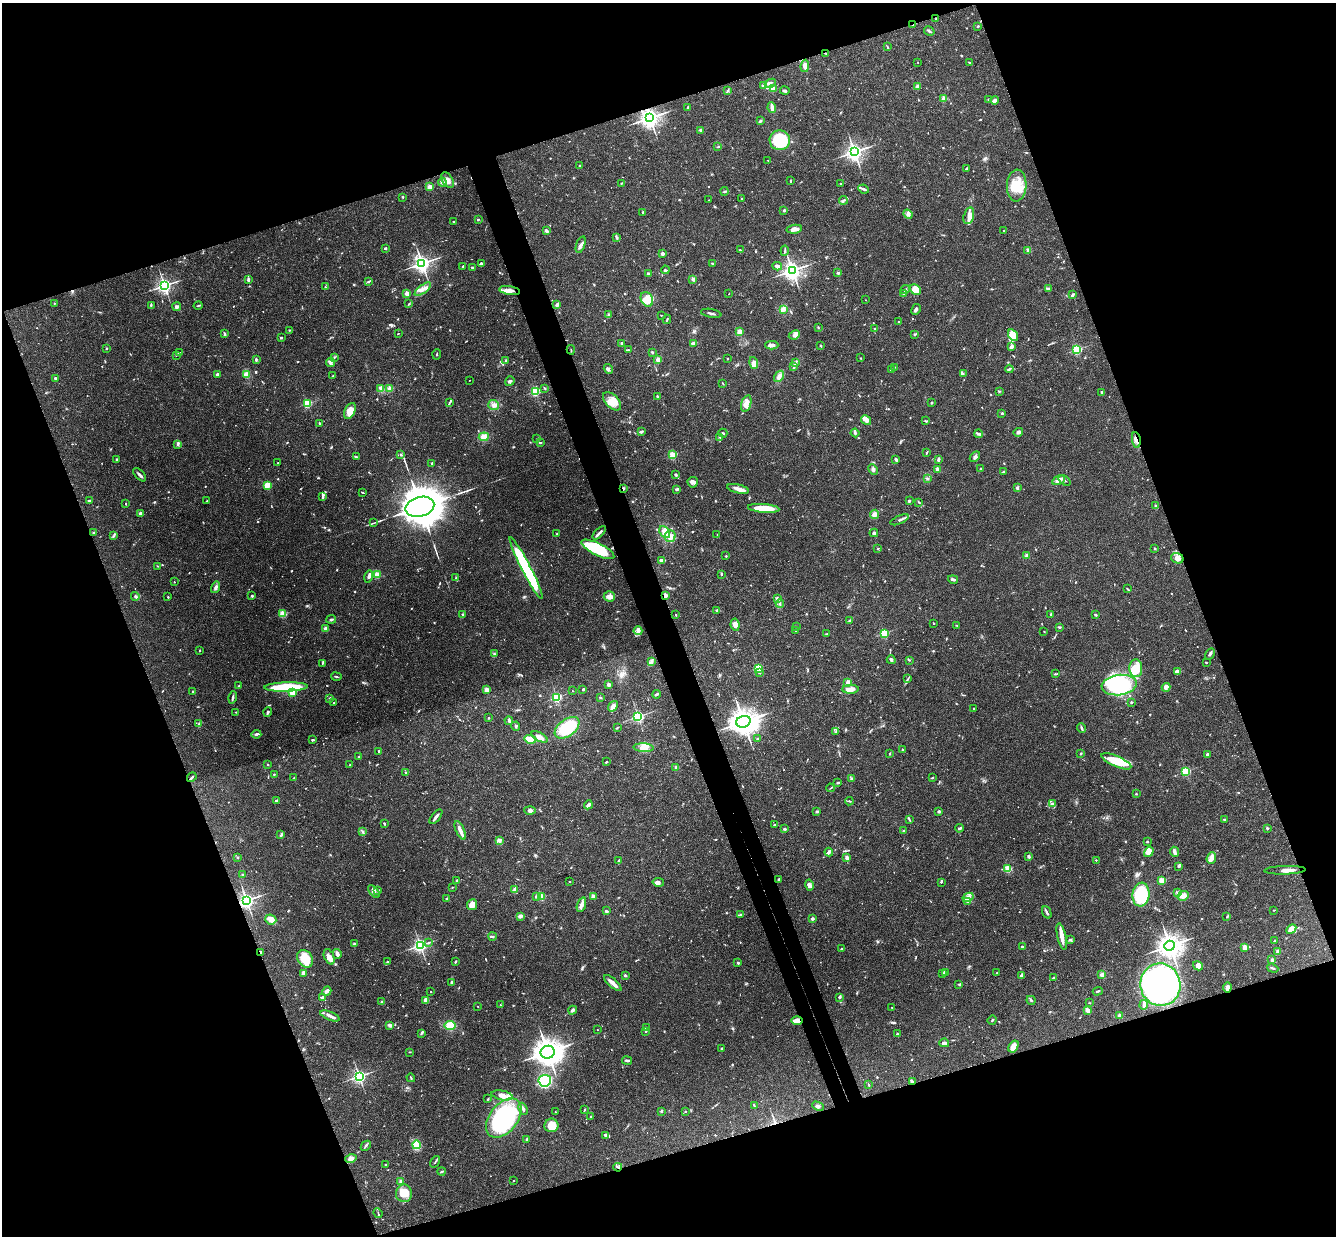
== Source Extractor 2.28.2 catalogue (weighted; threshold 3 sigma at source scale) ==
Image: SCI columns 59-5392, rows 295-5230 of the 5448 x 5402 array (HDU 1 of 3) = the unmasked area's bounding box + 8 px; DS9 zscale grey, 4 x 4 block average (1 PNG px = mean of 4 x 4 image px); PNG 1338 x 1238 px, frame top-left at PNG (2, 3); each listed source drawn as its Kron ellipse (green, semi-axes under 4 px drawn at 4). Shown black and unused: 40% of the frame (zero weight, under 3 of 4 exposures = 6% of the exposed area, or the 3 px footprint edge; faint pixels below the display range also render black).
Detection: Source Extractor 2.28.2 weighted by HDU 2 'WHT'. Background 0.0769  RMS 0.0033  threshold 0.0149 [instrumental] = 3 sigma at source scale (4.5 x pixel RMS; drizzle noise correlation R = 1.50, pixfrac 1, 0.05/0.05 arcsec/px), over >= 5 px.
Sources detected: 1020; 6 too faint to see at this stretch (4 x 4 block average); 4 inside a brighter object's white glare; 6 cosmic-ray / hot-pixel residue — neither listed nor drawn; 27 coinciding with a brighter row at this scale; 58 inside a brighter listed object's ellipse — not listed separately; of the other 919, all 500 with FLUX_AUTO >= 1.25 (the completeness limit of this list) listed and drawn (419 fainter detections not listed), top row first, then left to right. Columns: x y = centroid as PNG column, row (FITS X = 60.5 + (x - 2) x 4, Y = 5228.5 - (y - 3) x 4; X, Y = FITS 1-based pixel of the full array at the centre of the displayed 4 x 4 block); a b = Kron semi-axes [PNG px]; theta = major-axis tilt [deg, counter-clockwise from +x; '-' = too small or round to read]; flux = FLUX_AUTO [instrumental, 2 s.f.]
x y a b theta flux
936 19 3 2 - 1.6
913 25 4 2 - 2.4
978 26 3 2 - 2.1
929 31 5 2 - 4
887 47 3 2 - 2
826 54 2 2 - 1.3
918 62 2 2 - 2.5
970 62 3 2 - 1.5
805 66 6 3 82 9.2
770 83 6 2 26 3.8
763 85 3 2 - 2.1
917 86 3 2 - 6.3
773 89 3 2 - 14
727 90 3 2 - 2.5
785 90 4 2 - 3.8
944 98 2 2 - 58
988 100 3 2 - 1.7
995 100 4 3 - 5.1
688 107 2 2 - 4.1
772 108 5 2 - 15
650 118 4 3 - 880
760 121 3 2 - 3.2
701 130 2 2 - 6.5
780 140 10 10 - 110
718 147 3 2 - 2.3
854 152 3 3 - 680
768 160 4 2 - 1.4
580 166 3 2 - 3.7
966 169 3 2 - 2.3
447 180 8 5 -60 13
791 181 3 2 - 1.9
442 182 4 3 - 5.3
621 183 2 2 - 1.4
841 184 2 2 - 1.3
1017 185 16 10 86 49
430 187 2 2 - 68
864 189 5 2 - 5
725 191 4 2 - 2.2
403 197 2 2 - 1.5
742 198 2 2 - 2.7
709 200 2 2 - 1.7
843 200 4 2 - 2
784 210 2 2 - 13
643 212 3 2 - 2.9
908 214 5 3 - 5.6
969 216 8 5 73 13
478 219 2 2 - 5.2
454 221 2 2 - 2.2
794 229 8 3 7 14
546 231 2 2 - 7.5
1004 231 2 2 - 2.5
617 237 4 2 - 2.6
581 245 9 3 70 7.2
385 248 3 2 - 2.5
740 250 2 2 - 1.7
1028 250 3 2 - 1.7
785 251 5 2 - 2.6
662 254 2 2 - 22
422 263 3 3 - 680
713 263 4 2 - 3.5
481 264 4 3 - 3.4
777 266 4 3 - 8.2
463 267 3 2 - 3.8
472 268 2 2 - 3.7
665 270 4 3 - 2.9
792 270 3 3 - 890
648 273 2 2 - 14
838 273 2 2 - 4.7
248 279 3 2 - 2.5
693 279 3 3 - 4
368 282 3 2 - 2
164 286 3 3 - 540
325 287 2 2 - 2.7
1048 288 4 2 - 2.1
423 289 9 3 36 10
905 289 5 2 - 2.8
510 290 10 4 -9 14
915 290 6 4 -40 31
407 293 2 2 - 56
904 293 3 2 - 6
729 294 2 2 - 1.8
1072 295 4 2 - 5.5
647 299 8 5 -62 33
866 300 2 2 - 1.3
54 303 2 2 - 1.3
409 304 3 2 - 1.5
151 305 2 2 - 1.4
198 305 4 2 - 1.6
557 305 2 2 - 24
177 307 4 3 - 4.9
783 309 3 3 - 11
916 309 6 3 61 4.8
711 313 10 2 -11 4.6
609 315 4 3 - 3
661 315 2 2 - 1.5
667 319 4 2 - 2.3
899 322 2 2 - 4.8
818 327 3 2 - 1.4
874 328 2 2 - 1.8
289 330 2 2 - 1.3
740 332 2 2 - 70
398 333 2 2 - 1.5
225 334 3 2 - 4.2
915 334 4 2 - 2.1
794 335 6 3 26 6.6
1013 335 6 4 -58 30
281 338 2 2 - 3
693 343 4 2 - 4.4
621 344 3 2 - 2
772 345 6 2 0 12
820 346 2 2 - 1.3
1011 347 4 2 - 8.8
106 348 2 2 - 7.4
1077 349 2 2 - 240
571 350 5 2 - 1.5
628 350 3 2 - 2.1
652 352 2 2 - 2.8
179 353 3 2 - 1.4
437 354 5 2 - 1.3
176 355 3 2 - 1.4
334 357 3 2 - 2.7
727 358 2 2 - 1.3
861 358 2 2 - 1.2
256 359 3 2 - 3.6
658 359 2 2 - 41
506 361 3 2 - 2.5
330 363 5 2 - 3.5
754 363 6 4 -73 22
795 363 4 3 - 4.2
794 366 4 2 - 3.5
894 367 4 2 - 1.3
608 369 5 3 - 4.1
1009 369 4 2 - 3.4
891 370 3 2 - 5.2
217 374 3 2 - 3.8
963 374 4 2 - 2
246 375 4 3 - 15
333 376 2 2 - 2
779 376 6 4 56 9
55 378 2 2 - 10
470 380 2 2 - 1.6
510 381 5 2 - 3.6
723 383 3 2 - 1.5
545 388 4 2 - 2
381 389 3 3 - 3.8
390 389 2 2 - 75
535 391 2 2 - 200
999 391 3 2 - 1.7
1102 392 2 2 - 2
657 396 2 2 - 4.9
612 401 11 6 -47 23
307 403 2 2 - 180
449 403 3 2 - 1.5
746 403 9 4 75 12
932 403 2 2 - 2.5
494 405 5 5 - 7.9
350 411 8 5 64 24
1002 413 2 2 - 2.6
866 420 5 4 - 10
926 421 3 2 - 2
319 423 2 2 - 2.5
641 431 3 2 - 4.2
1018 432 5 3 - 4.8
723 433 4 2 - 2.7
855 433 4 3 - 3.4
979 434 4 3 - 3.6
484 437 5 4 - 15
720 438 2 2 - 1.3
537 439 3 2 - 1.7
1136 440 8 3 -81 8
540 443 3 2 - 2.7
177 444 4 2 - 2.7
927 453 3 2 - 1.6
401 454 3 2 - 2.3
673 455 2 2 - 130
356 457 4 2 - 3.4
975 457 6 3 47 4.7
896 459 4 2 - 6.1
938 459 4 2 - 5.7
116 460 2 2 - 3.3
278 463 2 2 - 1.3
432 463 2 2 - 6.5
873 469 5 3 - 4.8
937 469 3 3 - 9.1
981 469 2 2 - 2.3
1004 472 3 2 - 2.7
140 475 8 2 -47 5.1
676 475 3 2 - 4
927 478 3 2 - 1.4
1059 480 6 4 30 12
1065 481 7 2 -37 3
693 482 5 5 - 6.8
267 485 2 2 - 110
623 488 3 2 - 1.6
1017 488 3 2 - 3.2
676 489 2 2 - 1.6
738 489 11 3 -13 11
363 492 4 2 - 1.5
323 497 4 2 - 3.1
89 501 2 2 - 10
207 501 2 2 - 2.9
909 501 3 2 - 4
919 502 3 2 - 2.2
126 504 2 2 - 1.6
1156 506 3 2 - 1.8
420 507 15 9 15 7900
764 508 16 4 -4 49
140 513 2 2 - 24
875 514 5 4 - 8.8
899 520 10 2 23 4.8
373 523 3 2 - 1.4
665 532 7 4 -51 17
94 533 3 3 - 2.5
599 533 8 2 44 6.8
874 533 4 3 - 4.9
557 534 2 2 - 3
717 535 2 2 - 1.3
113 536 3 2 - 2.1
670 536 6 5 - 13
598 549 18 6 -26 130
878 549 3 2 - 1.3
1155 549 2 2 - 7.7
726 556 2 2 - 1.8
1027 556 4 3 - 4.2
1177 558 6 5 - 11
662 561 3 2 - 8.7
157 566 2 2 - 1.3
526 568 34 4 -63 230
721 574 3 2 - 2.6
377 575 2 2 - 94
369 577 6 4 74 5.6
456 578 3 2 - 1.5
953 579 5 2 - 4.5
174 582 2 2 - 2.5
216 587 6 4 72 5.9
1127 589 3 2 - 1.8
665 595 2 2 - 51
135 596 4 3 - 2.8
252 596 2 2 - 12
609 596 5 5 - 9.9
168 597 2 2 - 2.2
777 598 2 2 - 21
780 604 4 2 - 3.2
717 610 3 2 - 3.1
283 614 2 2 - 110
1051 614 3 2 - 1.6
463 615 4 3 - 3.1
676 615 2 2 - 1.8
1095 615 3 2 - 2.5
331 619 5 2 - 2.9
850 621 4 2 - 2.4
934 623 2 2 - 1.6
735 625 6 4 -83 10
957 625 2 2 - 1.4
797 627 2 2 - 4
1060 627 3 2 - 1.7
326 629 2 2 - 46
638 631 4 3 - 4.8
795 631 2 2 - 1.7
1044 631 2 2 - 1.6
884 633 2 2 - 190
826 634 3 2 - 1.5
200 650 2 2 - 4.4
494 654 3 2 - 1.9
1210 654 6 2 60 4.3
891 660 4 3 - 4.2
909 660 2 2 - 1.7
651 662 4 2 - 3.4
1206 662 2 2 - 1.4
322 663 3 2 - 1.3
758 668 2 2 - 170
1136 668 9 6 -87 39
1177 671 3 2 - 12
759 673 3 3 - 2.3
1055 674 2 2 - 1.7
336 676 5 2 - 2.2
908 679 3 2 - 1.9
848 683 3 3 - 10
608 685 2 2 - 26
1119 685 17 10 6 240
239 686 4 2 - 1.9
286 687 22 4 2 130
1166 687 4 2 - 2
583 689 2 2 - 8.3
850 689 8 3 1 18
487 690 2 2 - 54
193 691 2 2 - 2.8
572 691 2 2 - 1.7
293 692 2 2 - 120
657 694 4 2 - 4.1
233 697 6 2 75 4
557 697 2 2 - 240
600 697 2 2 - 2.9
330 699 4 2 - 1.9
1131 702 2 2 - 8
334 703 2 2 - 1.6
613 706 6 4 53 10
973 708 2 2 - 1.3
236 712 2 2 - 1.4
268 712 4 2 - 3.5
638 716 3 2 - 290
489 718 2 2 - 2.4
509 721 4 2 - 7.5
743 722 7 5 19 2000
199 724 3 3 - 2.4
516 726 4 2 - 3.9
567 728 14 8 36 120
617 728 4 2 - 1.8
1082 728 5 2 - 3.6
835 732 3 2 - 2
256 734 5 2 - 4.3
540 737 9 3 -28 13
757 738 2 2 - 3.3
530 739 6 3 -7 32
313 740 2 2 - 3
644 748 10 4 -3 13
902 750 3 2 - 1.8
379 751 3 2 - 2.4
890 753 2 2 - 1.6
1081 753 2 2 - 9.4
1208 754 3 3 - 3.7
359 756 2 2 - 2.3
1116 761 16 5 -24 52
606 762 3 2 - 2.1
268 765 2 2 - 4.8
350 765 2 2 - 3.9
676 767 2 2 - 20
1186 771 2 2 - 200
406 772 3 2 - 1.8
274 774 2 2 - 1.3
192 777 5 2 - 3
294 778 2 2 - 1.4
932 778 2 2 - 1.7
851 779 3 2 - 2.1
838 783 3 2 - 2.8
830 788 4 2 - 1.4
1136 794 2 2 - 4.4
276 800 3 2 - 1.9
849 801 4 2 - 2.3
1053 804 4 2 - 2.5
588 805 4 3 - 5.9
530 811 5 3 - 6.5
939 811 2 2 - 17
817 812 3 2 - 3.8
436 817 8 2 51 6.7
1224 819 3 2 - 1.9
909 820 3 2 - 1.9
384 823 3 2 - 2
775 825 3 2 - 1.4
959 828 4 2 - 3.5
1267 828 3 2 - 1.7
784 829 4 2 - 2.8
460 830 10 3 -66 16
904 831 2 2 - 6.3
363 832 2 2 - 1.6
281 835 4 2 - 2.6
499 840 4 2 - 3.8
1147 841 2 2 - 6
829 852 4 2 - 9.3
1149 852 5 4 - 15
1174 852 5 2 - 9.9
1029 856 2 2 - 6.4
237 857 2 2 - 1.6
847 858 4 3 - 6.1
1211 858 6 4 68 9.9
1096 860 2 2 - 2.4
619 861 3 2 - 3.3
1179 866 3 2 - 3.5
1008 869 2 2 - 120
1285 870 20 3 2 14
243 875 3 2 - 1.7
779 879 2 2 - 6
457 880 2 2 - 8.1
1161 880 2 2 - 88
570 882 2 2 - 2.5
658 882 6 3 -9 4.7
941 882 2 2 - 2
809 885 5 4 - 5.5
452 887 2 2 - 1.6
378 890 2 2 - 1.3
514 890 3 2 - 8.9
374 892 7 3 -51 7.8
1177 892 4 2 - 2.2
1141 895 12 8 82 85
536 896 2 2 - 12
593 896 2 2 - 35
1183 896 6 4 27 12
541 897 2 2 - 98
968 897 6 2 29 5.5
447 899 2 2 - 14
246 900 3 3 - 630
967 902 3 2 - 2
472 905 5 5 - 15
581 905 7 3 71 11
1274 910 2 2 - 1.3
606 911 3 2 - 2.5
1047 912 7 2 -67 3.6
740 915 3 2 - 2.2
520 916 3 2 - 11
1227 917 3 2 - 2.4
271 919 5 5 - 13
812 919 2 2 - 18
1291 929 6 4 46 23
492 936 4 2 - 2.4
1062 937 13 3 -77 18
1070 940 4 2 - 3.1
1275 941 2 2 - 12
354 943 2 2 - 1.9
429 943 3 2 - 1.8
420 945 3 2 - 510
1170 946 5 5 - 1500
1022 947 2 2 - 13
1244 947 2 2 - 67
841 949 3 2 - 2.5
261 952 4 2 - 2.7
1277 952 4 2 - 4.7
337 954 5 2 - 9.5
329 957 8 5 -67 12
305 959 9 7 -56 48
1272 960 2 2 - 18
388 961 3 2 - 1.3
455 962 3 2 - 2.5
738 963 2 2 - 8.1
1198 966 5 4 - 13
1273 968 6 2 -20 2.4
303 973 4 3 - 6.1
942 973 3 2 - 3
946 973 3 2 - 1.7
997 973 2 2 - 3
625 975 2 2 - 3.8
1102 975 3 3 - 8.6
1021 976 3 2 - 4.3
1054 978 3 2 - 2.8
452 982 2 2 - 11
613 983 11 3 -42 15
959 984 3 2 - 2.3
1160 985 21 20 - 690
1227 988 5 3 - 8.8
327 991 5 3 - 9.1
1098 991 5 2 - 2.9
431 992 2 2 - 3.5
839 997 2 2 - 4.5
323 998 3 3 - 7.5
426 1000 3 3 - 13
1031 1000 5 2 - 2.8
382 1002 3 3 - 3.9
1089 1003 2 2 - 1.3
501 1005 3 2 - 1.3
1144 1005 5 2 - 8.6
478 1006 2 2 - 1.3
892 1007 2 2 - 1.3
573 1010 4 3 - 4.4
1087 1010 3 2 - 15
1119 1015 2 2 - 6.3
330 1016 10 3 -21 9
992 1020 5 2 - 1.8
797 1021 6 3 0 20
390 1025 3 2 - 9.6
450 1026 5 4 - 29
646 1028 2 2 - 1.9
597 1030 2 2 - 1.5
646 1031 2 2 - 5.8
421 1033 3 2 - 1.7
897 1034 2 2 - 7.7
944 1043 5 3 - 4.9
1013 1046 6 4 58 14
722 1048 3 2 - 1.6
409 1052 2 2 - 1.3
548 1052 7 6 - 2000
627 1060 5 2 - 4.4
359 1076 3 2 - 450
411 1078 4 2 - 2
545 1081 6 5 - 160
912 1082 4 3 - 4.8
869 1085 3 2 - 1.5
502 1095 11 4 -11 15
488 1099 3 2 - 1.9
754 1106 4 2 - 2.4
818 1106 6 3 -27 4.8
523 1109 6 2 -67 3.3
584 1109 2 2 - 1.8
661 1111 2 2 - 3.6
685 1111 2 2 - 5.1
555 1112 2 2 - 2.1
591 1117 2 2 - 6.5
504 1118 22 14 51 320
551 1125 7 7 - 31
606 1135 4 3 - 5.2
527 1139 2 2 - 16
416 1145 4 3 - 39
366 1146 5 2 - 3.2
351 1158 6 3 14 8.8
435 1162 6 2 57 2.3
386 1165 3 2 - 1.5
618 1167 4 2 - 2.5
441 1172 4 2 - 2.1
401 1181 4 3 - 4
513 1181 2 2 - 3.6
404 1193 9 8 - 39
378 1213 5 2 - 1.5
Overlapping masked pixels (flux is a lower limit): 12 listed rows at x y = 913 25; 650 118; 510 290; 1136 440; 623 488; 598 549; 665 595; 246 900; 261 952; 797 1021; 912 1082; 618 1167
Diffuse or blended objects may show on this block-average render without a row.